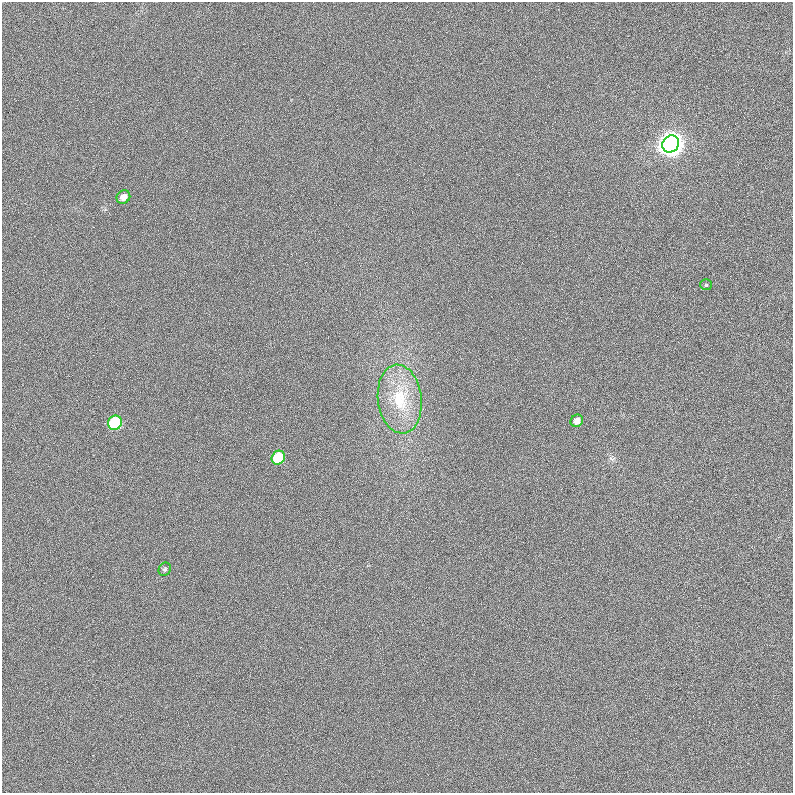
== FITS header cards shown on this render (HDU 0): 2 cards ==
NAXIS1  =                  791
NAXIS2  =                  791

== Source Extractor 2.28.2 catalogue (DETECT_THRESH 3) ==
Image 791 x 791 px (HDU 0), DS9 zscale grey, 1 PNG px = 1 image px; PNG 795 x 795 px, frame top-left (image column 1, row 791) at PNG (2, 2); each listed source drawn as its Kron ellipse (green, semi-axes under 4 px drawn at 4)
Background -0.00869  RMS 0.056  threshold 0.167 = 3 sigma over >= 5 px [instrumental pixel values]
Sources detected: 8; all 8 listed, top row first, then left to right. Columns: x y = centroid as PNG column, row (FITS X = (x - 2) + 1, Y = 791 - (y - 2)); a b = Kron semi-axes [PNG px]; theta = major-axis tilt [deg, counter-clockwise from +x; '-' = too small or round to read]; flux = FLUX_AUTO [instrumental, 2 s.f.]
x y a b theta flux
671 144 9 8 - 4900
123 197 7 6 - 34
706 285 6 5 - 6.1
400 399 34 22 -83 180
577 421 6 6 - 29
115 423 7 6 - 400
278 458 7 6 - 180
165 569 7 6 - 8.9